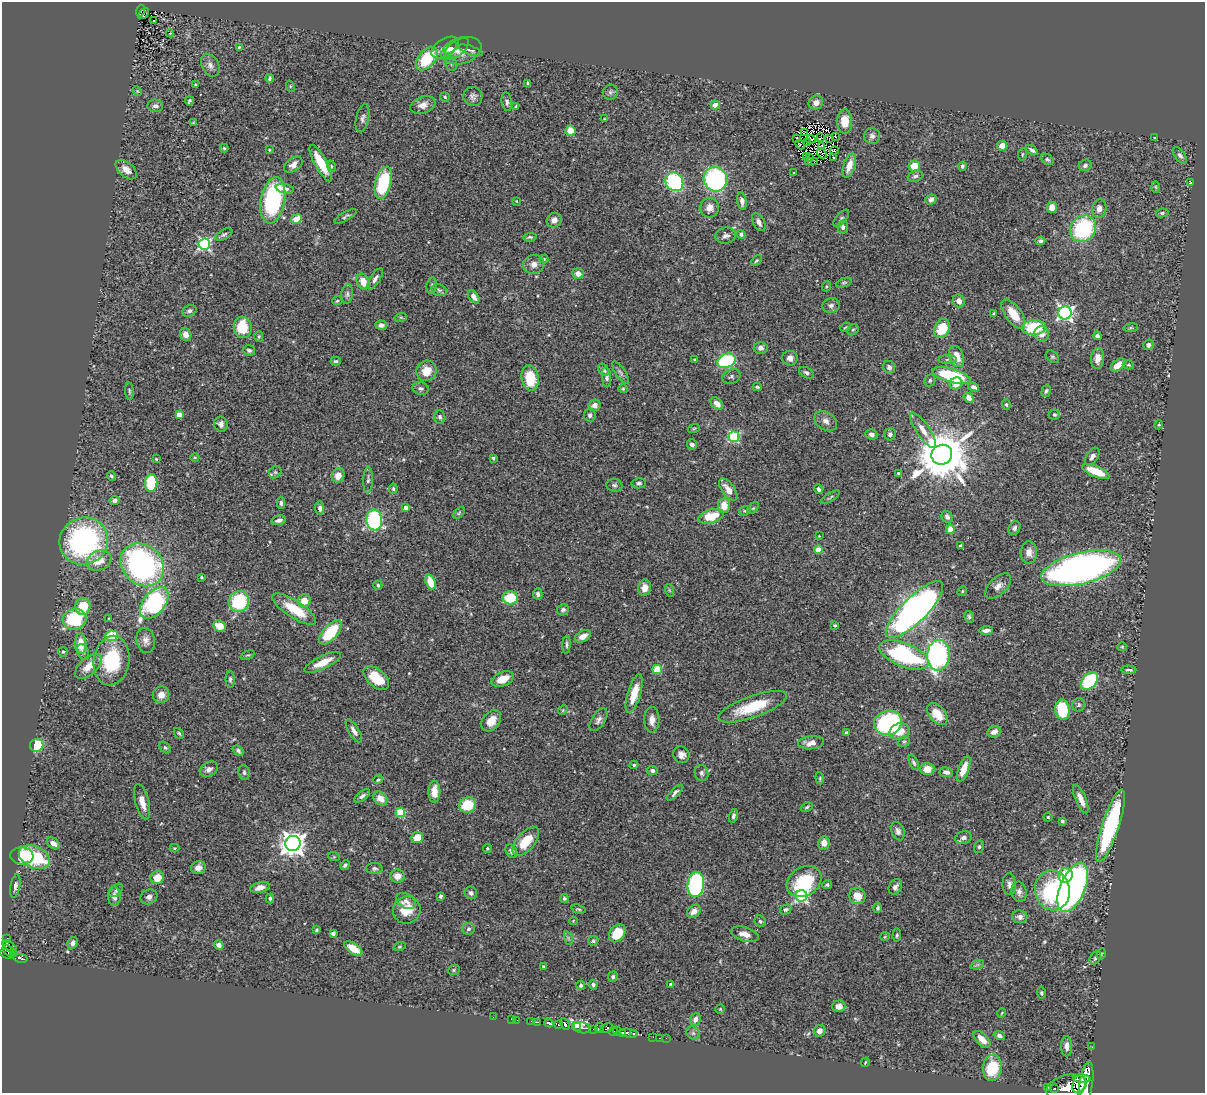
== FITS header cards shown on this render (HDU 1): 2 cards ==
NAXIS1  =                 1203
NAXIS2  =                 1091

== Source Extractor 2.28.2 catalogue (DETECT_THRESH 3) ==
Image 1203 x 1091 px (HDU 1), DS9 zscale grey, 1 PNG px = 1 image px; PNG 1207 x 1095 px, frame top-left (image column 1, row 1091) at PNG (2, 2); each listed source drawn as its Kron ellipse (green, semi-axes under 4 px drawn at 4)
Background 0.743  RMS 0.029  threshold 0.0872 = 3 sigma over >= 5 px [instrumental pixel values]
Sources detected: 419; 2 with non-positive FLUX_AUTO (blend fragments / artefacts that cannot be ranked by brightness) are neither listed nor drawn; the other 417 listed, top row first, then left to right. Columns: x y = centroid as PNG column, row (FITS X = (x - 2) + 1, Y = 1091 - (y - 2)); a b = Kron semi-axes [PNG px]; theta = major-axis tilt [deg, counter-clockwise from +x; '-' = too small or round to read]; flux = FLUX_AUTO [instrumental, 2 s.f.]
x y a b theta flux
140 10 6 3 72 41
143 13 6 3 51 2.9
154 20 2 2 - 2.5
170 33 4 2 - 1.6
239 47 4 3 - 2.6
445 47 15 8 33 14
450 48 7 5 39 6.2
455 49 16 8 34 18
471 50 13 4 -19 4.4
463 51 19 12 22 20
427 59 14 8 50 88
451 64 7 5 -69 3.8
210 65 12 8 -62 10
270 78 4 3 - 3
528 83 4 3 - 3.6
195 85 3 2 - 1.8
290 86 6 4 -73 1.9
137 91 5 4 - 2
610 92 7 7 - 5.1
473 96 10 9 - 7.9
445 97 5 4 - 2.5
189 101 4 3 - 2.9
507 102 9 5 -81 5.9
816 103 7 6 - 11
423 105 13 8 20 13
715 105 4 4 - 35
155 106 8 6 -6 7.8
516 106 4 2 - 1.5
362 118 14 6 77 7
604 119 4 3 - 1.5
845 122 12 7 89 28
193 123 4 2 - 1.5
570 131 5 5 - 32
805 133 4 2 - 1.7
835 136 3 2 - 1.1
872 136 8 8 - 6.9
796 138 4 2 - 1.3
820 138 4 2 - 0.049
830 138 4 2 - 3.1
1155 138 3 3 - 2.1
811 139 4 2 - 2
808 142 3 2 - 1.6
800 145 5 2 - 0.19
821 146 3 2 - 0.48
1002 146 5 5 - 18
224 148 4 4 - 2.5
269 150 3 2 - 1.9
834 150 4 3 - 2.6
1032 150 7 3 -34 5.5
822 153 5 2 - 1.5
1022 154 6 3 81 2.1
1180 155 9 5 -53 5.8
807 157 2 2 - 1
810 158 3 2 - 0.92
833 158 3 2 - 1.7
1048 159 7 4 -37 3.5
809 162 3 2 - 2.2
814 162 2 2 - 1.1
321 163 20 6 -61 54
293 165 10 6 35 14
849 165 13 5 72 23
1085 165 7 5 21 5.4
331 166 6 3 -72 2.5
914 166 5 5 - 32
962 166 4 4 - 4.2
126 170 12 7 -40 16
794 173 3 2 - 1.1
915 176 7 5 19 4.9
715 179 12 11 - 270
674 182 10 8 -51 170
383 183 16 8 76 130
1190 183 4 3 - 1.8
1155 187 6 4 -88 2.7
285 189 9 4 -13 9.4
931 199 6 4 22 6.1
273 200 23 12 79 230
516 201 3 2 - 1.3
742 201 9 4 -80 7.8
1052 207 5 5 - 20
709 208 10 9 - 15
1099 209 9 7 82 12
1162 213 6 4 10 3.2
346 216 12 4 29 4.5
841 218 10 5 49 4.1
296 219 6 4 26 29
554 220 8 7 - 12
759 222 10 5 -61 8.9
843 227 6 5 - 6.6
1083 229 14 12 49 180
741 234 4 4 - 6
224 235 9 5 29 4.5
726 236 10 8 9 8
530 237 7 4 5 3.6
1040 241 5 4 - 3.8
204 244 6 5 - 340
544 259 4 4 - 2.4
756 260 6 4 47 2.9
534 264 10 9 - 12
578 273 6 5 - 14
375 279 12 5 57 7.5
363 282 8 6 -67 24
844 283 8 4 18 3.2
432 285 8 5 83 4.4
827 286 5 3 - 1.9
439 290 8 5 -16 5.1
347 294 10 6 82 5.8
474 297 8 4 -54 10
337 301 5 3 - 2.4
959 301 6 5 - 12
831 305 9 7 16 7.3
189 311 7 5 25 5.6
994 313 4 3 - 2.8
1065 313 6 6 - 560
1013 314 17 8 -54 40
401 317 6 4 17 2.7
381 325 6 4 -6 6.3
243 327 11 9 -83 75
846 327 5 3 - 2
942 328 10 7 63 60
1034 328 12 7 3 110
1131 328 7 3 8 2.5
853 330 6 5 - 3
186 334 6 5 - 14
1041 334 8 7 - 14
259 336 5 4 - 2.5
1097 336 4 4 - 5.7
1148 345 5 5 - 6.1
760 348 7 6 - 7.2
249 350 6 5 - 3.8
956 356 11 7 -70 26
1052 357 7 5 -40 3.6
790 358 7 7 - 10
1098 358 10 6 85 20
948 359 9 4 1 4.2
695 360 3 2 - 1.9
336 361 5 3 - 3.1
726 361 10 7 23 180
1118 365 8 5 36 26
1128 365 6 4 -18 2.6
889 367 6 6 - 5.5
604 370 7 4 -58 6.7
426 371 10 10 - 31
620 372 13 5 -56 6.4
806 373 8 5 -29 4.7
731 376 9 7 19 5.6
951 376 20 6 -15 130
607 377 10 4 -86 7
530 378 13 8 -81 60
930 380 6 5 - 4.2
956 384 6 6 - 14
757 387 4 3 - 2.9
973 387 6 4 -27 6.2
420 388 8 6 -17 5.2
623 389 5 4 - 2.3
129 391 9 3 -85 3.1
1046 391 6 4 73 3.7
969 398 5 4 - 13
717 404 7 5 -47 15
594 405 6 5 - 12
1006 405 5 4 - 2.6
179 415 4 4 - 29
590 415 6 6 - 5.6
1054 415 6 5 - 3.6
440 417 7 5 -73 4.8
826 421 12 9 -36 11
221 424 7 6 - 7.9
1159 425 4 3 - 1.9
694 428 6 3 19 2.4
923 430 21 6 -56 19
871 434 6 5 - 8.7
890 434 6 6 - 5
734 437 5 5 - 190
692 444 5 5 - 6.2
942 455 10 9 - 11000
195 457 4 3 - 1.7
1092 457 10 5 56 6.6
493 458 4 4 - 2.7
156 459 3 2 - 1.6
1096 471 15 5 -22 45
275 472 6 5 - 4.1
898 473 4 4 - 2.3
338 475 7 6 - 20
111 476 5 4 - 3.1
368 480 13 5 88 6.3
151 483 8 6 85 110
638 483 7 5 8 5.5
614 485 8 6 -7 5.5
393 489 5 4 - 2.9
728 489 13 6 -54 18
819 489 5 4 - 5.5
830 497 11 3 32 2.9
115 500 5 4 - 7.6
281 503 6 4 -89 4.3
724 506 7 6 - 31
406 507 4 4 - 15
320 508 7 4 -82 6.8
753 508 7 4 43 3
745 511 6 4 19 3.2
459 513 7 4 46 2.9
711 516 13 7 16 50
947 517 6 5 - 5.8
279 520 7 4 16 8
374 520 10 8 -81 210
1014 528 7 5 59 6
950 529 4 4 - 40
819 536 2 2 - 1.1
84 541 24 23 - 400
960 546 4 3 - 5.4
818 550 4 4 - 31
1029 552 11 8 88 14
99 561 13 9 20 31
142 565 23 19 -44 510
1081 568 41 15 14 1000
201 577 4 4 - 1.9
431 582 8 5 -69 31
378 585 4 4 - 3.1
998 586 16 8 43 13
645 588 8 6 80 18
669 590 6 4 -71 2.5
962 591 5 4 - 2.5
538 594 6 4 -77 4.9
510 598 8 6 2 58
239 601 10 10 - 130
304 601 7 6 - 26
154 603 18 11 51 240
83 606 8 7 - 49
294 609 25 8 -33 64
915 609 38 12 45 1100
563 610 6 5 - 5.3
969 617 6 5 - 4
74 619 12 10 12 130
109 619 3 3 - 2.1
835 625 3 3 - 2.6
220 626 6 5 - 27
986 630 7 3 3 8.5
330 632 15 7 48 97
112 636 6 5 - 68
583 636 8 5 29 17
146 640 13 9 -78 12
81 644 10 5 -89 29
566 645 9 4 86 4.4
1122 647 5 4 - 2.3
63 652 5 5 - 2.8
83 652 8 5 -64 5.1
248 655 7 4 24 2.6
904 655 26 11 -22 250
938 655 15 11 88 420
111 660 25 18 81 120
323 662 20 6 25 31
88 666 16 8 42 25
657 670 5 4 - 74
1129 670 7 3 -3 3.8
376 678 15 8 -41 49
230 679 8 4 90 4.3
503 679 12 7 23 29
1089 681 10 7 47 140
634 693 20 6 74 39
161 695 8 8 - 15
1079 705 7 6 - 4
753 707 36 10 20 82
563 710 5 4 - 2.2
1062 710 10 7 -83 84
937 714 12 8 -51 37
598 720 13 6 57 8.2
652 720 13 7 89 15
491 721 12 8 51 23
888 723 14 12 18 260
354 731 13 5 -59 9.4
900 731 10 8 15 29
994 732 7 5 24 12
179 733 6 4 -49 3.2
846 733 3 3 - 5.6
904 742 6 5 - 3.5
811 743 13 6 5 18
37 745 7 6 - 76
165 747 6 4 -47 3.8
238 751 6 4 -38 4.7
681 755 8 8 - 10
914 763 8 4 -63 4
634 765 4 4 - 2.9
209 769 10 7 31 9.5
927 769 7 6 - 24
964 769 13 5 69 30
652 771 5 4 - 5.3
244 772 7 5 -82 4.2
946 772 7 5 -7 8.5
701 773 8 6 -73 6.5
820 778 6 4 -84 2.5
378 780 5 4 - 2.8
434 792 11 6 89 24
675 793 10 4 45 5.7
362 796 9 4 35 5.8
380 798 8 6 -40 19
1081 799 15 5 -66 18
142 802 18 6 -75 20
467 805 8 7 - 60
807 807 6 3 28 2.5
400 812 5 4 - 82
733 816 7 4 75 5
1048 817 4 4 - 2.6
1062 821 3 3 - 4.4
1110 826 38 8 72 260
898 831 9 6 -70 7.3
417 838 6 5 - 34
963 838 8 6 9 8.4
526 841 17 9 48 49
53 843 7 5 -39 9.4
293 843 8 7 - 1900
824 843 7 6 - 18
979 847 6 5 - 3.9
174 848 5 4 - 2.1
487 848 4 4 - 2.6
511 851 7 5 -56 5.6
22 856 11 8 -5 73
34 857 16 10 -24 110
334 857 6 4 -17 2.2
345 865 5 4 - 4.3
198 868 7 6 - 13
374 868 8 5 -1 4.3
1066 875 7 7 - 73
397 876 7 6 - 17
157 878 7 6 - 28
804 882 18 14 32 110
696 884 12 8 83 320
1009 884 11 6 -88 9.1
827 885 5 4 - 3.8
15 886 12 5 80 6.4
260 887 10 5 15 15
895 887 8 6 60 6.8
1073 887 26 12 68 480
116 890 8 5 44 4.4
1052 890 20 17 -79 220
1019 892 10 7 -81 8.7
471 893 6 6 - 6.8
114 896 10 6 -87 13
440 896 4 3 - 3.7
801 896 6 6 - 330
857 896 8 8 - 35
149 897 9 7 23 7.3
270 898 5 4 - 3.1
564 898 4 4 - 4.2
406 901 10 7 -31 7.6
878 908 5 4 - 4.3
578 909 7 4 -16 3
786 909 6 4 31 3.8
407 910 14 13 - 38
694 911 7 5 40 11
1020 917 8 6 -5 8.2
573 921 4 3 - 1.5
760 921 6 5 - 3.6
469 929 6 6 - 4.7
316 930 4 3 - 3.2
333 933 4 4 - 5.5
617 933 10 7 51 48
745 934 14 7 -16 18
897 935 7 4 87 3
885 937 5 3 - 1.8
7 938 3 3 - 9.8
568 938 7 4 -72 3.7
593 941 5 4 - 3.7
73 943 6 5 - 7.9
219 945 5 4 - 8.8
10 946 8 4 -36 130
400 947 6 4 18 2.3
353 948 10 5 -33 28
8 951 7 3 -40 82
7 954 6 3 -23 3.6
13 954 3 2 - 20
1101 954 6 3 73 2.1
20 958 7 3 -11 11
1095 958 7 5 58 5.6
977 965 7 4 19 4
543 966 4 3 - 1.9
454 970 6 4 23 2.6
613 977 5 5 - 4.8
671 984 4 3 - 7.2
581 985 4 4 - 5.5
593 985 5 4 - 4.4
1041 993 6 4 -88 2.8
839 1006 6 6 - 14
720 1009 4 4 - 2.2
1002 1013 5 3 - 1.7
493 1017 2 2 - 3.1
511 1019 2 2 - 12
695 1019 6 5 - 8.4
517 1020 2 2 - 2.4
531 1021 2 2 - 7.1
537 1022 3 2 - 62
549 1023 4 3 - 490
565 1024 6 3 -62 640
558 1025 3 3 - 140
576 1027 5 3 - 5600
582 1028 8 5 -16 520
599 1028 5 4 - 160
607 1028 6 3 28 240
594 1029 3 2 - 130
820 1031 6 5 - 12
613 1032 5 3 - 250
620 1032 7 4 -21 480
628 1033 9 4 -9 490
693 1033 7 6 - 5.1
633 1034 4 3 - 130
999 1036 6 4 -23 7.6
653 1037 2 2 - 11
660 1038 3 2 - 24
666 1038 2 2 - 9.3
982 1039 10 5 -44 21
1067 1046 10 5 -90 10
1092 1047 2 2 - 7
865 1062 5 3 - 1.5
992 1068 13 9 83 87
1082 1079 8 3 -5 940
1079 1084 9 6 66 1900
1086 1085 23 6 82 3500
1066 1087 20 12 15 3100
1047 1088 2 2 - 8.2
1054 1089 3 3 - 180
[2 non-positive-flux detections neither listed nor drawn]